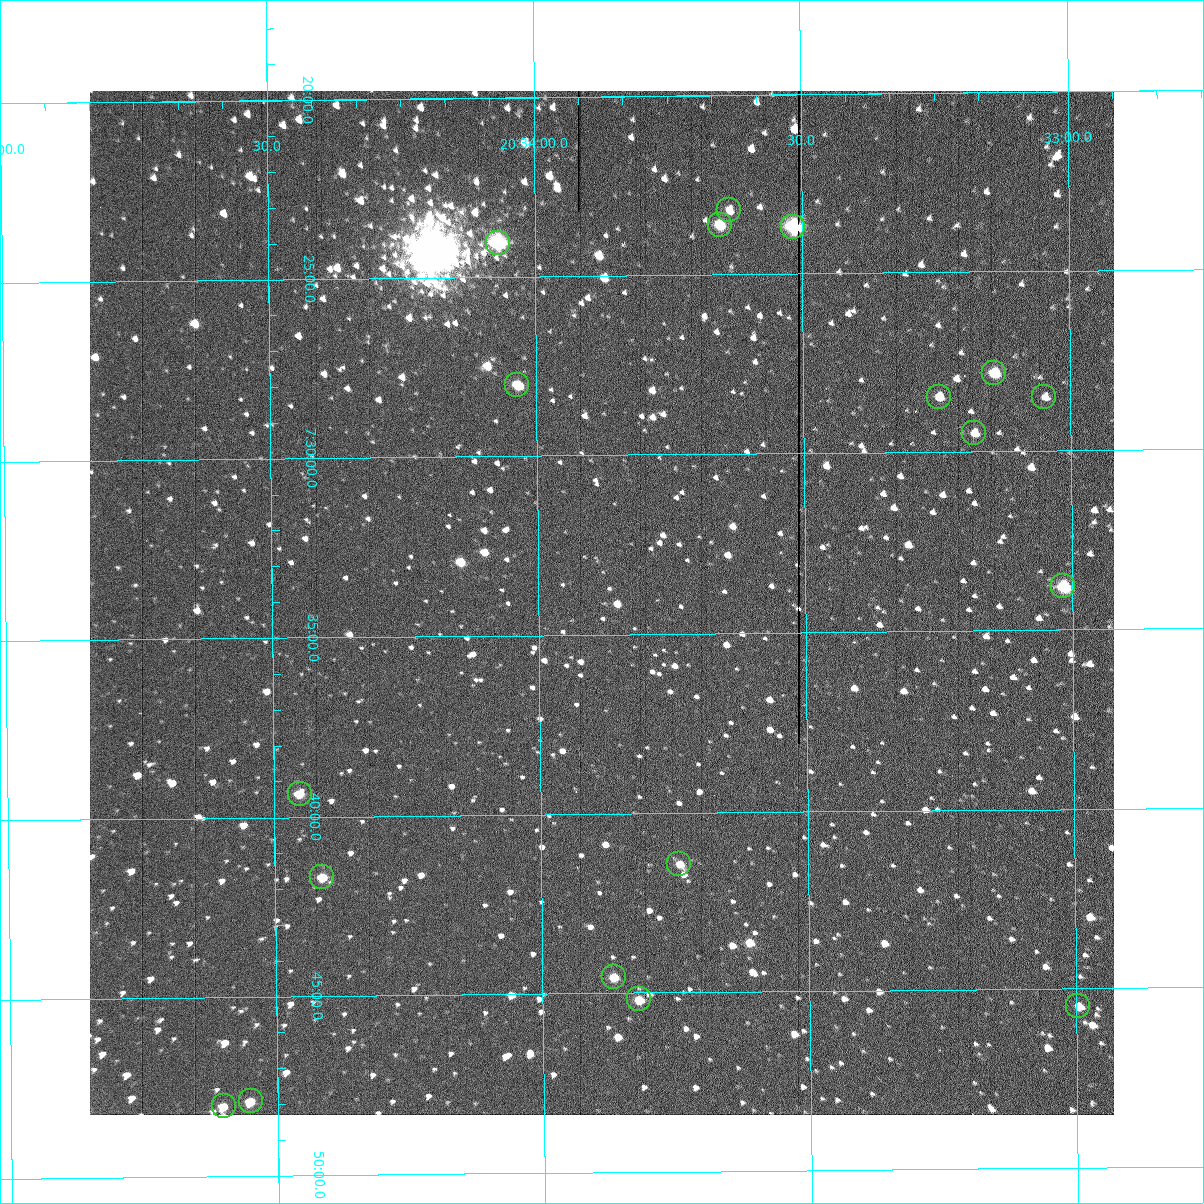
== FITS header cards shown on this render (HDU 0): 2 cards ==
NAXIS1  =                 1024 /fastest changing axis
NAXIS2  =                 1024 /next to fastest changing axis

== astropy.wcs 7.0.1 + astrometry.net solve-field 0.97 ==
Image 1024 x 1024 px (HDU 0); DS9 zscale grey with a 90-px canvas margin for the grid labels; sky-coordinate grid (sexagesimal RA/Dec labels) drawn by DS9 from the SOLVED WCS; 18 Tycho-2 reference stars matched to detected sources circled (green)
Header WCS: RA---TAN-SIP/DEC--TAN-SIP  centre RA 20:33:53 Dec +07:34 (308.47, +7.57 deg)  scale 1.67 arcsec/px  FOV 28.5' x 28.6'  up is -179 deg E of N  parity flipped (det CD > 0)
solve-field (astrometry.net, Tycho-2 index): VERIFIED the header's WCS against the Tycho-2 star catalogue (18 matches, 0 conflicts) and refined it, rather than solving blind
Solved WCS: RA---TAN-SIP/DEC--TAN-SIP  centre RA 20:33:53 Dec +07:34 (308.47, +7.57 deg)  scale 1.67 arcsec/px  FOV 28.5' x 28.6'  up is -179 deg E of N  parity flipped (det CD > 0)
The solver's refit moves the header's centre by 0.26 arcsec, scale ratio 0.9998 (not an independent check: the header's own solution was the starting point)
Tycho-2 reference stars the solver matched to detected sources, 18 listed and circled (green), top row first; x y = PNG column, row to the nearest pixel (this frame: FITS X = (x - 90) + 1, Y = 1024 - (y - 91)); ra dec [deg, ICRS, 3 dp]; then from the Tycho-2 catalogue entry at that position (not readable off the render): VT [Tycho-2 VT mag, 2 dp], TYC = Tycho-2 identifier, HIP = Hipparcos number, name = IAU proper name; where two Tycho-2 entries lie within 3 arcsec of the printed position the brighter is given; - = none
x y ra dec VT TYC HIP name
729 210 308.409 +7.387 11.71 522-63-1 - -
720 225 308.413 +7.394 10.61 522-1117-1 - -
793 227 308.379 +7.395 9.53 522-815-1 - -
498 243 308.517 +7.401 9.28 522-2249-1 - -
994 373 308.286 +7.464 10.73 522-842-1 - -
517 385 308.509 +7.467 11.07 522-1042-1 - -
939 397 308.312 +7.475 12.07 522-647-1 - -
1044 397 308.262 +7.475 12.01 522-585-1 - -
974 433 308.295 +7.492 11.63 522-671-1 - -
1063 586 308.254 +7.563 10.72 1087-1249-1 - -
300 794 308.613 +7.656 11.72 1088-801-1 - -
679 864 308.435 +7.690 11.87 1088-65-1 - -
322 877 308.603 +7.695 11.58 1088-743-1 - -
614 977 308.467 +7.743 11.69 1088-851-1 - -
639 999 308.455 +7.753 11.50 1088-523-1 - -
1078 1006 308.249 +7.758 12.15 1087-191-1 - -
251 1101 308.638 +7.799 11.64 1088-397-1 - -
224 1106 308.650 +7.801 11.70 1088-297-1 - -